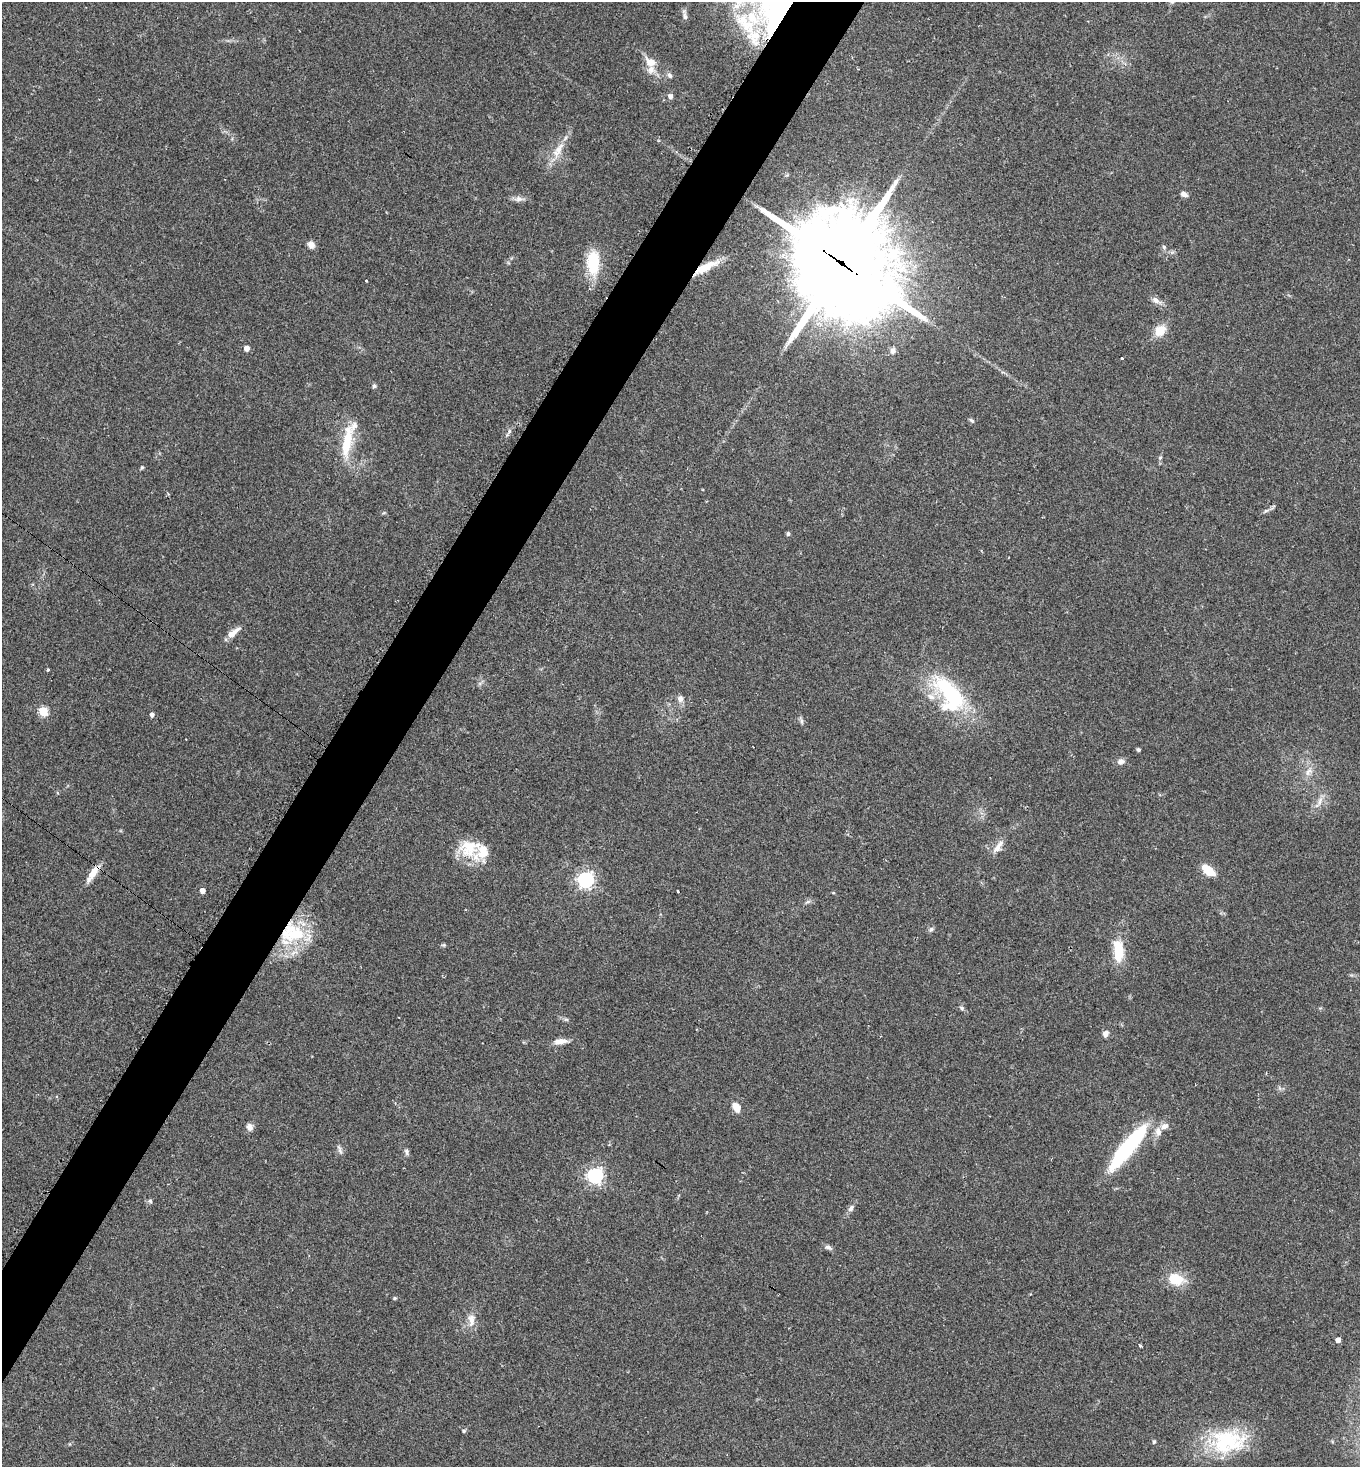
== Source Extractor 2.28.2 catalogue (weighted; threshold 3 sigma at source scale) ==
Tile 7 of 4 x 4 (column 3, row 2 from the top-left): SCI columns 3018-4375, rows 2942-4406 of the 5885 x 5880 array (HDU 1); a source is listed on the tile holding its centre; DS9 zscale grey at full resolution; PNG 1362 x 1469 px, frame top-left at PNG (2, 2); no overlay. Shown black and unused: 5% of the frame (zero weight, under 2 of 3 exposures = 1% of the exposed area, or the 3 px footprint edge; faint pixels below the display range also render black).
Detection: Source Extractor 2.28.2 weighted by HDU 2 'WHT'; one run over the whole footprint, this tile lists its part. Background 0.0466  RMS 0.0069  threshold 0.0309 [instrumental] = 3 sigma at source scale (4.5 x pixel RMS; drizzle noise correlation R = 1.50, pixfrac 1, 0.05/0.05 arcsec/px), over >= 5 px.
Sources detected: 80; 1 inside a brighter object's white glare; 3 cosmic-ray / hot-pixel residue — not listed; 8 inside a brighter listed object's ellipse — not listed separately; the other 68 listed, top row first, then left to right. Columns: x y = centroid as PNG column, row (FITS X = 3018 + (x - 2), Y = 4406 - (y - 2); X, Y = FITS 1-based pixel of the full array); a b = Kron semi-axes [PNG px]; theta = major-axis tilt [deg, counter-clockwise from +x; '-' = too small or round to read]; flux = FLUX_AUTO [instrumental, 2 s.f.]
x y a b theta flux
737 5 19 9 52 9.5
685 16 10 5 -78 2.1
753 36 30 21 -59 28
651 62 17 11 -26 7.3
670 75 8 6 -44 1.8
670 96 5 5 - 2.8
558 150 27 9 59 9.7
1184 194 8 5 -24 2.9
519 199 10 7 2 2.9
311 245 8 7 - 3.9
1164 247 6 4 -72 1
593 262 26 13 -90 27
842 263 39 32 -44 11000
703 268 33 10 25 15
1156 301 12 7 -24 3.5
1160 331 14 11 45 9.7
246 348 4 4 - 4.9
893 350 9 7 64 2.4
1122 358 3 3 - 2.5
374 386 6 5 - 1.2
971 420 7 4 -35 1
347 441 43 10 80 24
1160 458 5 3 - 0.77
142 467 5 4 - 0.88
788 534 5 4 - 1.2
233 633 19 6 39 5.9
48 670 4 3 - 0.73
948 690 60 26 -51 60
680 699 9 8 - 3
43 711 5 5 - 36
152 715 4 4 - 2.5
802 721 7 4 -89 1.3
1138 750 4 4 - 1.1
1121 761 10 7 13 2.7
1308 772 13 7 58 4.1
1320 801 13 5 71 3.3
998 847 22 7 53 5.2
469 848 28 25 -40 21
1208 870 13 7 -39 14
93 873 25 7 55 8.2
585 880 6 6 - 220
202 891 4 4 - 3.9
678 891 3 3 - 1.6
931 929 7 5 45 1.4
295 934 36 24 -38 37
443 945 6 5 - 0.88
1119 951 22 10 89 19
962 1008 6 5 - 1.2
1105 1034 7 6 - 3.3
560 1041 18 7 6 5.2
736 1107 11 7 -60 6.1
250 1127 9 8 - 3
1158 1132 12 8 -81 4.6
1129 1146 57 12 50 71
340 1150 14 4 -70 2
406 1152 8 6 -78 1.7
595 1176 6 6 - 200
150 1201 6 5 - 1.1
851 1208 10 6 65 2.3
828 1247 10 6 -22 2
1176 1279 21 14 -16 15
395 1298 5 4 - 0.83
471 1322 13 8 89 5
1338 1340 4 4 - 4.4
1140 1346 3 3 - 2.3
464 1431 5 4 - 0.9
1154 1442 5 4 - 0.89
1228 1442 47 30 4 51
Overlapping masked pixels (flux is a lower limit): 4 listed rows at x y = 842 263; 703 268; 93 873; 295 934
Isophote crosses this tile's border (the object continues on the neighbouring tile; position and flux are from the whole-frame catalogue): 1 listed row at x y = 737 5